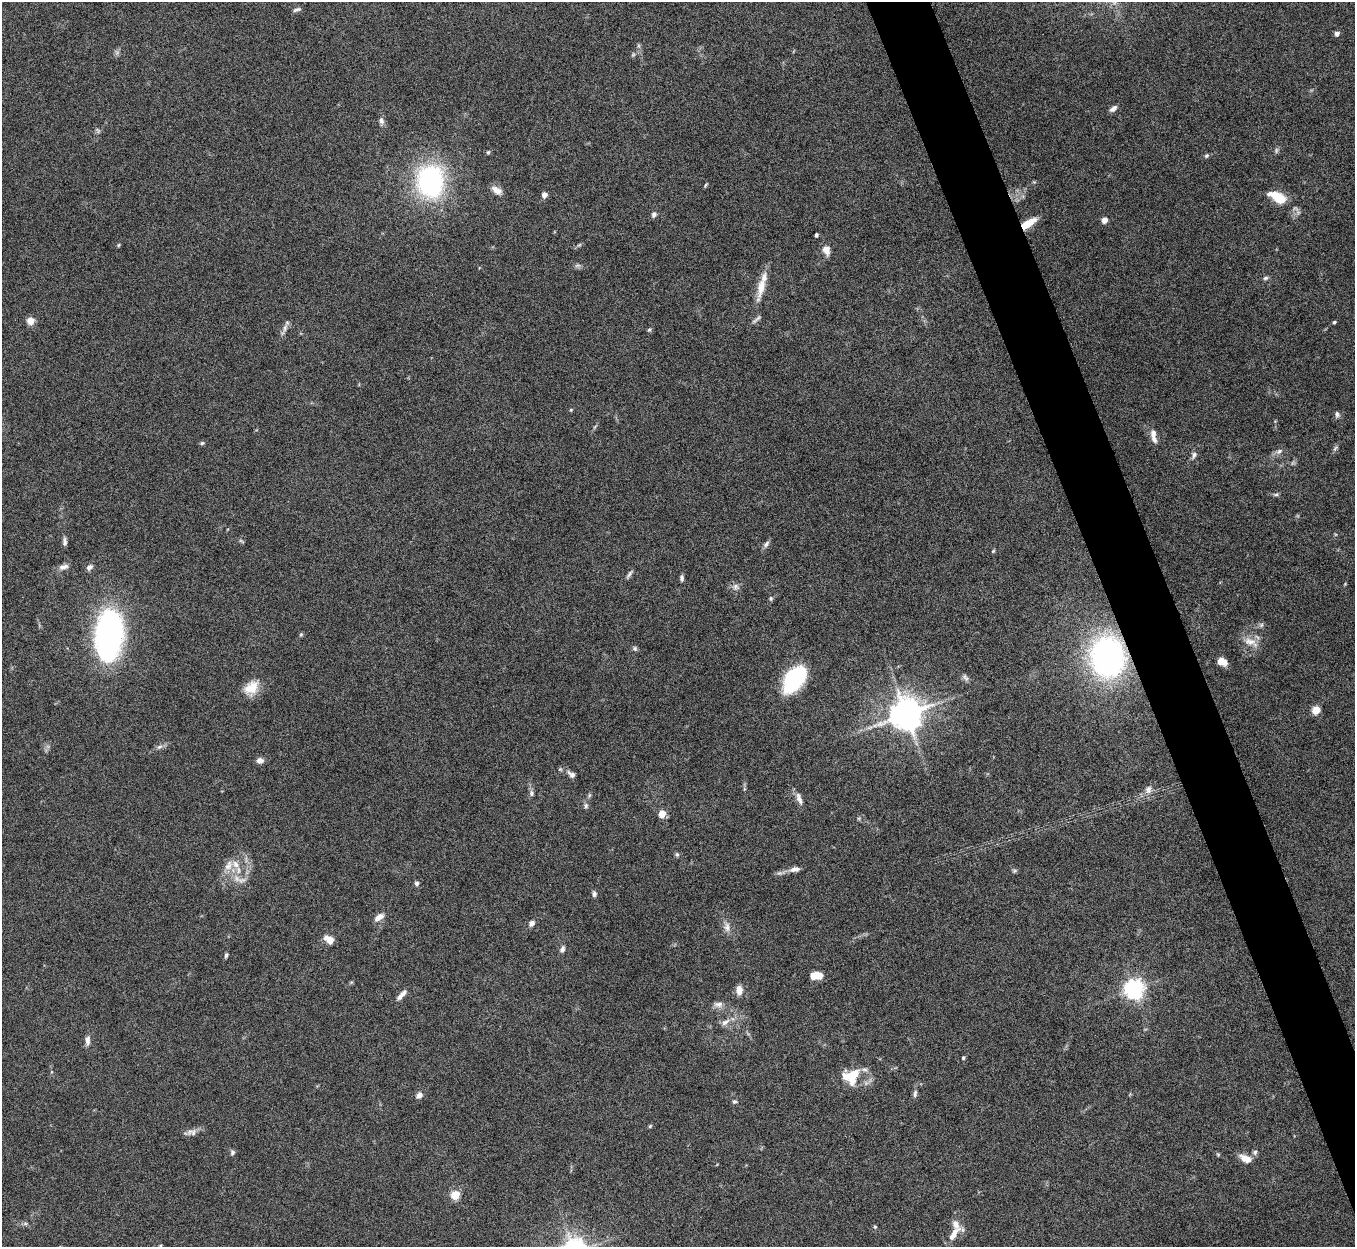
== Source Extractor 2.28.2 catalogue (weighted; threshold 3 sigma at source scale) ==
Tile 6 of 4 x 4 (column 2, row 2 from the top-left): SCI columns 1357-2709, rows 2640-3884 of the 5422 x 5406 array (HDU 1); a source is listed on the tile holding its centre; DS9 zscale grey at full resolution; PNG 1357 x 1249 px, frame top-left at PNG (2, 2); no overlay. Shown black and unused: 4% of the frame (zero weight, under 8 of 15 exposures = <1% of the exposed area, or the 3 px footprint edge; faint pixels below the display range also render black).
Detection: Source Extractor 2.28.2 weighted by HDU 2 'WHT'; one run over the whole footprint, this tile lists its part. Background 0.162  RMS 0.0048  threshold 0.0197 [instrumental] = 3 sigma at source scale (4.09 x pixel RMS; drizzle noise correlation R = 1.36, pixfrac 0.8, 0.05/0.05 arcsec/px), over >= 5 px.
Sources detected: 107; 2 too faint to see at this stretch — not listed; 3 inside a brighter listed object's ellipse — not listed separately; the other 102 listed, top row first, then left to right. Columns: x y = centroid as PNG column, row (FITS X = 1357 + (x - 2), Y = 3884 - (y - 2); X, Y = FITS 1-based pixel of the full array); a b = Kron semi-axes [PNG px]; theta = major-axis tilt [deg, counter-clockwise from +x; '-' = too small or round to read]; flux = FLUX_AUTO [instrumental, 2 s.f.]
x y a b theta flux
297 9 11 4 16 1.1
1337 33 5 4 - 1.8
1113 108 9 6 38 2
381 121 10 7 -74 1.7
98 130 8 5 -57 0.82
1276 150 8 5 83 0.87
488 152 6 4 66 0.62
1206 156 7 5 42 0.84
430 181 26 21 -84 83
705 185 6 3 47 0.55
497 190 15 8 -32 3.1
544 195 5 5 - 2.9
1278 197 23 11 -28 11
654 214 8 6 71 1.3
1104 220 5 5 - 4.1
1028 224 17 7 34 9.4
816 235 4 3 - 0.97
119 245 5 3 - 0.45
579 245 7 4 18 0.64
826 250 11 8 -77 3.6
577 265 10 4 1 1.1
1265 278 7 5 16 0.92
761 287 33 8 77 8.1
757 319 18 4 40 1.2
30 321 5 5 - 11
1334 322 4 4 - 0.58
285 328 13 5 73 1.9
649 330 5 5 - 0.65
571 410 5 4 - 0.41
1337 414 9 6 -85 1.2
1153 433 11 8 -90 2.5
202 443 5 5 - 0.66
1335 448 10 5 52 0.97
1279 451 10 6 37 1.6
1194 455 10 6 73 1.5
1276 494 8 4 12 0.82
64 542 10 5 -88 1.5
766 544 10 6 51 1.4
993 551 5 4 - 0.51
63 567 14 6 14 2.2
89 567 9 6 43 1.6
629 574 14 4 54 1.2
682 578 7 4 -86 1.2
736 587 10 9 - 2
771 598 6 5 - 0.71
1261 625 7 6 - 1
301 634 6 5 - 0.6
109 635 50 26 86 120
1251 642 23 10 -22 5.4
635 648 7 6 - 0.86
1108 657 34 29 -84 120
1222 662 10 7 -28 3.9
965 677 11 6 -57 1.3
794 679 22 14 51 54
251 688 20 15 45 7.7
1316 710 5 5 - 12
906 714 10 9 - 900
870 727 9 4 19 1.2
159 747 9 5 27 1.4
260 761 8 7 - 2.1
571 774 11 6 -40 1.9
1148 790 12 9 74 2.7
531 793 8 6 -70 1.2
589 795 6 4 -73 0.63
799 798 18 7 -70 2.6
586 806 8 6 -84 1.1
662 814 5 5 - 9.4
677 854 6 5 - 0.78
229 866 16 10 62 4.5
795 869 14 7 10 2.3
1015 871 7 4 45 0.68
242 880 13 8 11 2.9
417 883 6 5 - 1.1
594 894 7 5 -80 1.3
379 917 12 7 34 3.3
532 923 8 6 51 1.8
727 927 14 9 -88 2.9
330 940 9 6 -33 5.6
562 949 9 6 66 1.5
226 955 7 4 75 0.84
815 976 11 6 4 7.8
1134 989 7 7 - 220
739 990 11 7 -87 3.6
401 995 15 5 48 2.5
718 1004 13 8 2 2.4
725 1022 14 6 34 2.5
88 1040 12 6 88 2.2
963 1058 5 4 - 0.64
851 1077 24 20 34 13
915 1093 11 5 80 1.3
419 1095 8 6 54 2.2
734 1102 6 6 - 0.83
650 1126 5 4 - 0.53
190 1131 12 7 47 2
232 1152 7 6 - 1
1255 1152 7 6 - 1.1
1218 1154 6 4 -19 0.57
1245 1158 14 8 -25 4.7
455 1195 5 5 - 18
25 1224 7 4 0 0.82
875 1227 5 4 - 0.52
954 1234 28 9 41 5.5
Overlapping masked pixels (flux is a lower limit): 2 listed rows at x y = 1028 224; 1108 657